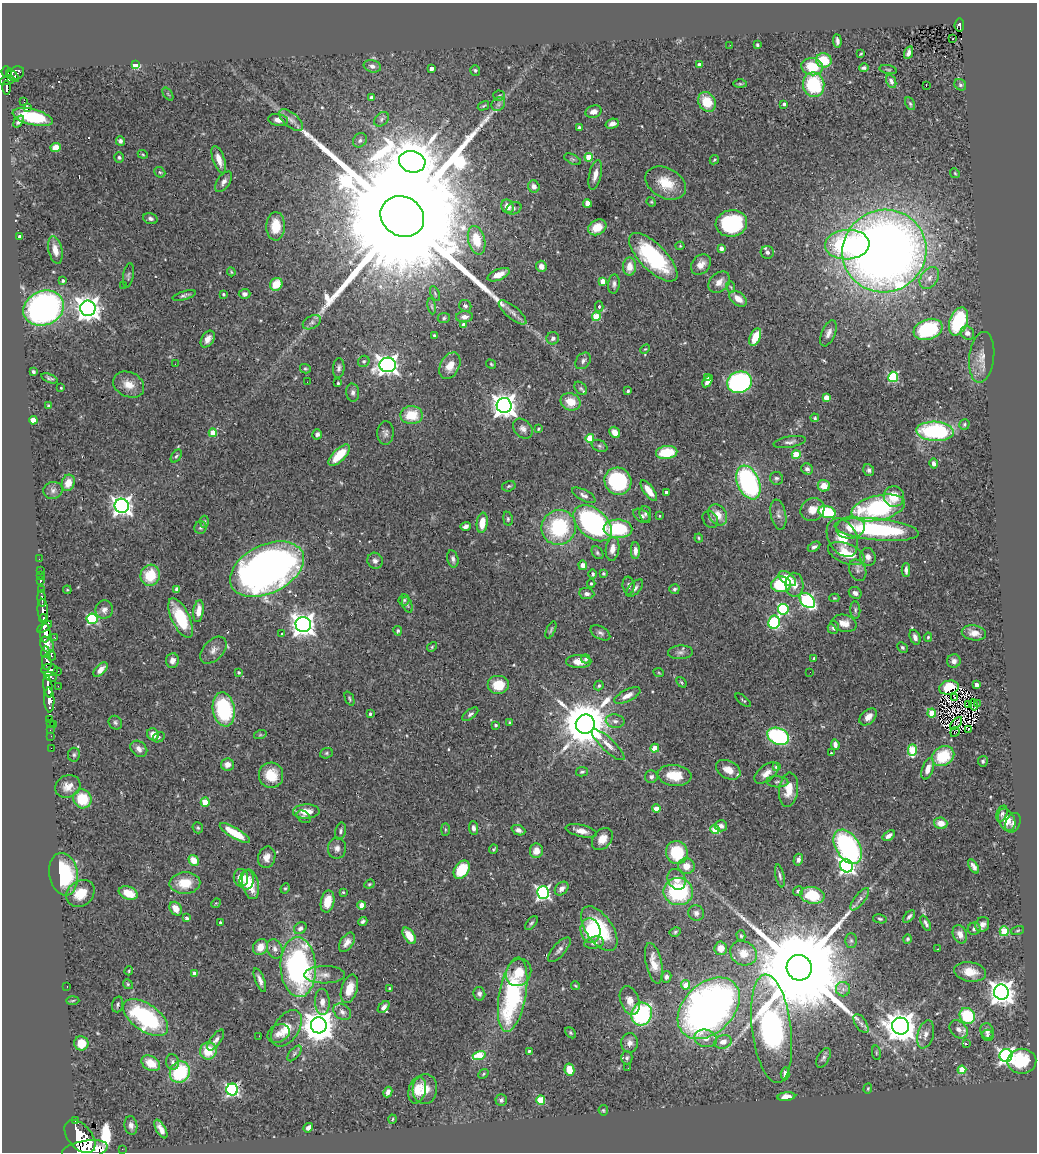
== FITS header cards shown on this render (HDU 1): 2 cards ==
NAXIS1  =                 1035
NAXIS2  =                 1150

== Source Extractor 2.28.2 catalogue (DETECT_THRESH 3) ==
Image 1035 x 1150 px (HDU 1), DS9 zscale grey, 1 PNG px = 1 image px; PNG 1039 x 1154 px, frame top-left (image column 1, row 1150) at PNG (2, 3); each listed source drawn as its Kron ellipse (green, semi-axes under 4 px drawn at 4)
Background 0.832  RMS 0.034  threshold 0.101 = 3 sigma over >= 5 px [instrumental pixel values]
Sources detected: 531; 3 with non-positive FLUX_AUTO (blend fragments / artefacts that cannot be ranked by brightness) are neither listed nor drawn; of the other 528, the 500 brightest by FLUX_AUTO listed and drawn (28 fainter detections omitted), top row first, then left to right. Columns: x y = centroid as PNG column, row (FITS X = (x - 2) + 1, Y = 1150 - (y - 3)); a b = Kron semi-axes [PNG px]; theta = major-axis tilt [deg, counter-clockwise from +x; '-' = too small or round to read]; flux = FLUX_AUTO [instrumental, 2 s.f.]
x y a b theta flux
959 25 6 4 82 130
953 39 3 2 - 4.5
837 41 7 3 -83 6.8
730 45 3 2 - 3.7
757 45 4 3 - 5.9
908 53 6 4 66 7.7
861 54 3 2 - 2.2
824 60 8 7 - 62
699 64 3 3 - 4.9
136 65 4 4 - 120
372 66 9 6 -15 7.9
812 67 11 8 -8 63
431 68 4 4 - 15
864 68 5 4 - 4.7
475 70 5 5 - 3.6
888 70 8 3 -11 2.7
7 72 6 5 - 490
16 73 9 6 23 400
12 76 8 4 -45 410
7 80 8 3 16 240
891 81 7 4 -65 8.1
740 84 7 3 0 2.8
814 85 12 10 -80 150
926 85 4 2 - 13
960 85 6 5 - 5.2
6 87 7 3 -87 190
168 94 7 4 -53 3.1
499 96 6 5 - 3.8
371 98 3 3 - 8.8
24 102 2 2 - 1000
707 102 10 8 -59 58
498 104 7 6 - 6.4
784 104 4 3 - 7.7
910 104 7 4 -62 3.9
483 106 6 3 30 2.7
27 107 3 3 - 11
594 112 8 6 18 14
33 117 20 8 -14 130
381 119 8 6 44 5.7
278 120 10 6 -9 15
291 120 14 7 -41 14
19 121 7 4 52 6.1
612 124 7 4 17 10
579 128 4 3 - 11
360 140 7 6 - 7
120 141 5 4 - 6.3
56 148 5 4 - 31
143 154 5 4 - 2.8
119 157 5 4 - 4.5
589 157 4 4 - 70
572 159 9 5 -26 5
219 160 14 5 -70 24
714 160 5 4 - 3.3
412 162 13 10 -14 12000
160 172 6 4 -41 3.3
955 173 5 4 - 2.7
595 175 15 6 76 18
224 182 12 6 55 10
666 183 21 15 -29 56
534 186 6 5 - 11
651 202 5 4 - 2.4
587 203 4 4 - 33
507 206 7 6 - 21
514 208 8 6 25 5.3
402 216 22 19 -31 210000
150 219 7 5 -16 6
731 223 16 13 9 250
276 226 14 9 88 48
597 227 9 7 29 38
20 237 3 3 - 8.1
477 240 14 8 -76 59
847 245 22 15 3 280
680 246 4 4 - 2.4
721 248 4 4 - 14
55 250 14 6 -77 22
884 251 42 41 - 3100
767 252 6 6 - 7
653 257 31 13 -45 230
701 264 11 8 51 20
541 266 5 5 - 14
630 267 9 6 89 27
231 272 4 3 - 2.3
128 275 12 5 80 5.2
499 275 12 5 23 24
929 278 12 8 53 18
63 281 4 4 - 5.7
603 281 4 4 - 27
719 282 12 9 43 18
276 284 7 6 - 48
614 284 10 5 84 7.6
124 286 2 2 - 2.1
731 287 6 3 -69 3.2
435 293 8 3 -64 2.7
223 294 3 3 - 3.8
245 294 6 5 - 7.8
184 295 12 4 16 6.3
738 299 10 6 -37 23
432 306 8 4 -81 3.6
465 306 6 5 - 6
599 306 5 4 - 3.1
44 308 21 17 23 760
88 308 8 7 - 2100
513 312 17 6 -40 14
464 317 8 5 4 12
596 317 4 4 - 74
444 318 6 5 - 3.8
312 322 10 6 28 7.4
958 322 14 9 70 180
464 325 4 4 - 20
928 329 15 10 19 190
828 333 14 7 67 14
967 333 7 6 - 13
434 336 3 3 - 6.2
755 337 9 5 67 47
553 338 6 6 - 7.3
208 339 9 6 57 17
645 349 5 3 - 2.4
982 357 25 12 83 31
364 361 6 5 - 4.5
583 361 9 6 53 7.7
175 364 2 2 - 2.9
491 364 5 4 - 2.9
388 365 8 7 - 1500
450 366 14 9 62 28
339 368 10 6 84 8
305 369 5 4 - 3.6
33 372 4 3 - 4.2
707 377 3 3 - 4.4
893 377 5 5 - 200
50 378 9 4 -21 4.9
708 381 7 4 55 12
307 382 2 2 - 2.5
739 382 12 10 23 390
338 383 3 3 - 3.6
129 384 16 12 -26 29
61 388 3 2 - 2.1
581 388 8 5 -47 4.7
628 391 3 3 - 3.8
353 393 9 6 -85 7.8
826 397 4 4 - 35
571 402 10 8 -23 38
49 406 4 3 - 4.2
504 406 7 7 - 2100
412 415 11 9 1 58
815 418 4 4 - 3.6
33 420 4 4 - 50
964 424 5 5 - 4
523 429 11 8 -46 11
538 429 3 3 - 3.4
935 431 19 9 -4 260
615 432 6 5 - 21
213 433 4 4 - 42
385 433 12 8 88 9.1
317 434 5 5 - 7.7
590 438 4 4 - 70
790 442 16 5 9 9.4
599 446 8 5 -27 4.8
667 452 11 6 6 79
339 455 14 6 45 58
796 455 4 4 - 87
176 456 7 4 55 4.5
934 463 5 4 - 7.4
807 469 6 5 - 6.5
869 470 6 5 - 6.5
776 478 6 6 - 5.2
618 481 14 13 - 220
748 482 18 11 -67 380
68 483 8 6 71 27
509 486 7 5 16 4.5
824 486 6 6 - 31
53 490 10 8 13 9.3
649 491 12 5 -54 27
666 492 3 3 - 7.4
584 495 13 5 -27 9.5
894 496 10 10 - 42
122 506 7 7 - 1300
878 508 27 12 13 290
812 510 12 11 - 25
827 512 9 6 -18 140
645 514 8 6 -85 5.2
718 515 11 8 -58 30
778 515 15 7 -79 12
642 516 9 6 -32 6.7
660 516 3 3 - 2.5
508 519 7 4 -81 3.9
710 519 9 7 -55 5.9
204 522 6 4 -88 3.3
482 523 10 5 82 31
593 523 22 14 -41 430
466 526 5 4 - 9.9
559 527 17 17 - 180
200 528 6 6 - 4.7
850 528 14 11 7 31
618 529 14 9 -2 140
877 529 42 11 -6 280
699 538 4 4 - 2.6
842 538 20 14 -62 52
814 547 7 4 31 6.8
612 549 12 6 83 18
635 551 8 4 -90 12
597 553 7 5 -52 4.1
846 554 19 9 -21 60
868 557 9 7 -73 12
39 559 2 2 - 6
453 559 9 5 -76 7.2
375 561 8 7 - 9.1
583 565 5 4 - 13
267 569 39 24 26 1400
858 570 11 8 -65 9.7
906 570 6 3 -89 8.2
40 571 2 2 - 11
603 573 4 4 - 3.4
593 574 5 4 - 4.3
150 575 10 9 - 73
40 576 2 2 - 9
787 579 10 6 -37 42
40 581 4 3 - 69
591 583 4 3 - 3.6
781 584 10 8 2 130
795 585 12 9 -87 24
629 586 9 6 -83 7.6
635 588 11 5 48 9
177 589 4 4 - 12
674 589 5 5 - 4.8
42 590 4 3 - 150
67 590 4 4 - 2.5
855 593 7 5 -33 8.1
587 594 7 5 -7 7.1
834 598 5 4 - 2.5
42 599 8 3 -84 290
404 600 5 5 - 3.9
807 601 9 6 -47 370
407 605 8 5 -69 4.8
783 609 5 5 - 250
43 610 11 5 -86 1600
104 610 9 8 - 12
855 610 9 5 -86 5.4
198 611 11 5 82 28
181 618 21 9 -64 110
43 619 4 3 - 530
92 619 5 5 - 260
774 622 6 5 - 200
844 623 12 8 -13 22
303 624 7 7 - 2000
45 627 8 3 34 1100
833 628 6 5 - 6.5
551 630 9 3 65 3.9
398 631 5 4 - 3.3
45 633 9 5 87 2400
282 633 3 3 - 4.4
600 633 11 6 -29 7.6
974 633 12 7 -11 19
915 637 8 5 -69 11
928 637 4 4 - 3.1
55 638 3 2 - 14
47 645 8 6 -60 1700
432 647 5 4 - 2.8
902 647 5 4 - 4.6
213 650 16 10 47 16
45 652 6 4 87 580
680 652 12 7 3 8.7
51 656 5 4 - 210
814 658 4 4 - 2.6
586 659 5 4 - 5
172 660 7 6 - 13
954 661 7 6 - 11
47 662 7 5 -86 710
579 662 12 6 -1 23
49 670 8 6 4 810
101 670 9 5 48 17
58 671 2 2 - 8.2
239 672 3 3 - 2.9
810 672 2 2 - 3.8
659 673 5 3 - 2
50 677 7 3 -30 370
681 682 6 4 -49 2.7
498 685 11 9 0 49
976 685 4 3 - 11
58 686 2 2 - 11
599 686 5 4 - 4.8
48 687 11 4 -81 1600
949 688 10 7 12 59
627 696 14 6 27 17
954 697 3 2 - 2.3
349 699 7 4 -67 3.5
49 700 12 5 -87 1900
743 700 9 3 -40 3.3
977 703 3 2 - 2.1
968 705 3 2 - 3.1
974 705 6 3 -78 2.6
224 709 17 11 -80 210
932 713 4 4 - 59
370 714 4 3 - 3.7
470 714 9 4 37 5.9
868 717 10 6 44 18
49 719 3 2 - 26
615 721 9 6 -9 9.1
510 722 3 3 - 4.3
115 723 7 6 - 5.6
956 723 7 2 48 2.4
50 724 3 3 - 36
585 724 9 9 - 12000
54 725 3 2 - 72
495 725 3 3 - 3.6
50 730 2 2 - 15
968 730 3 2 - 4.2
955 732 5 2 - 3.4
153 734 6 5 - 21
260 735 6 4 18 2.9
51 736 2 2 - 12
778 736 11 8 -23 310
159 737 6 5 - 4.4
608 745 21 6 -43 19
835 745 5 4 - 11
51 748 2 2 - 13
655 748 4 4 - 52
139 749 9 7 -42 12
912 750 6 4 88 110
326 753 6 5 - 3.4
831 753 3 3 - 2.9
74 755 7 6 - 4.9
943 756 12 9 31 88
983 761 5 5 - 3.7
227 764 6 6 - 14
777 767 4 4 - 19
928 769 11 5 71 19
728 770 13 9 -28 24
582 772 6 4 12 3.9
766 773 14 7 38 19
271 775 13 12 - 54
674 775 17 10 -6 60
651 777 6 6 - 7.2
777 782 11 5 -3 7.1
68 786 13 11 26 22
788 790 17 9 83 37
82 799 10 9 - 80
205 802 4 4 - 59
656 809 4 4 - 43
306 811 13 7 2 34
1002 814 8 5 69 6.4
304 817 8 5 -35 4.5
1007 820 12 8 -67 34
941 823 7 5 -15 24
1013 823 10 7 66 7.4
721 826 6 5 - 9.2
198 828 6 5 - 3.7
473 828 6 4 -87 7.6
445 830 6 3 90 2.6
518 830 7 5 -23 9.3
715 830 4 4 - 67
341 831 8 5 77 5.7
581 831 16 6 -13 17
235 833 17 5 -31 60
889 836 7 4 34 10
602 839 12 9 51 24
848 847 19 11 -58 430
337 848 10 9 - 12
494 849 4 2 - 2.8
536 851 7 6 - 23
677 853 12 10 -64 110
267 857 11 8 74 19
798 860 6 4 75 9.2
194 861 6 5 - 32
686 866 8 8 - 30
846 866 7 6 - 660
974 866 8 4 -57 8.8
462 870 10 7 54 95
63 874 21 14 -81 190
780 876 12 4 -77 5.6
241 878 9 7 -82 33
677 879 10 8 -64 20
247 880 10 7 83 28
185 883 15 10 3 56
250 884 15 8 -77 45
369 884 5 4 - 3.1
285 888 5 4 - 2.7
562 889 8 5 45 12
678 891 15 13 -9 220
798 891 5 4 - 5.5
343 892 3 3 - 2.4
543 892 6 6 - 560
80 893 15 12 37 51
128 893 10 6 -19 43
812 895 12 8 -11 89
860 899 14 5 52 9.4
328 901 11 6 78 42
216 903 5 4 - 2.4
362 905 4 4 - 29
176 909 7 5 -56 26
696 913 8 7 - 9.2
909 916 7 3 50 5.2
187 918 3 3 - 6.2
880 919 7 4 -11 3.7
363 921 5 3 - 5.1
220 922 3 3 - 3
531 923 8 4 52 4.5
926 923 8 4 -63 6.3
982 925 8 6 63 10
300 928 7 5 41 8.3
599 929 25 13 -55 140
974 929 6 6 - 5.8
1018 930 6 3 19 2.9
590 931 12 10 -79 67
1004 931 5 4 - 100
675 932 6 4 29 3.5
960 934 9 7 -67 17
409 936 9 5 -56 40
741 936 5 4 - 3.5
907 939 5 4 - 3.9
851 940 7 6 - 4.6
347 942 11 6 55 15
594 943 10 6 11 8.4
260 947 8 7 - 29
721 948 7 6 - 21
275 949 10 7 -69 12
938 949 3 2 - 2.3
559 950 15 6 49 10
743 953 14 12 -28 33
654 963 21 8 -77 32
298 967 30 17 -87 540
799 968 13 12 - 85000
129 971 4 4 - 2.4
518 972 14 12 58 42
970 972 16 9 -10 34
195 974 4 4 - 19
324 975 20 8 0 19
666 977 6 5 - 8.3
260 980 12 4 -69 11
128 984 5 4 - 3.2
686 985 5 4 - 38
576 986 4 2 - 2.2
67 987 2 2 - 4
389 988 4 3 - 2.1
349 989 14 8 73 33
843 989 7 7 - 9.5
1001 992 7 7 - 2300
479 994 7 6 - 8.1
513 995 38 13 80 360
73 1001 6 3 2 2.6
630 1001 15 9 -70 21
322 1002 13 7 -89 16
118 1004 8 5 74 4.6
384 1007 7 4 46 8.3
709 1008 36 25 44 1400
342 1012 9 7 -39 10
642 1014 11 10 - 290
967 1016 8 7 - 130
146 1018 26 13 -35 270
861 1024 11 5 -57 9
319 1025 8 8 - 4500
901 1026 8 8 - 3800
287 1028 20 12 56 42
772 1029 54 19 -83 790
959 1029 10 8 -45 14
987 1031 8 6 -69 10
279 1033 11 8 26 15
570 1033 6 4 -43 3.5
926 1034 14 8 75 16
988 1035 6 5 - 4.6
259 1036 2 2 - 3.7
706 1038 11 8 -12 18
216 1040 12 5 54 9.1
723 1042 9 6 18 17
81 1043 7 7 - 42
630 1043 10 8 88 14
967 1044 3 3 - 25
208 1051 9 8 - 53
529 1051 4 4 - 3.8
294 1053 9 5 49 4.6
876 1053 7 3 -82 2.7
479 1055 6 4 15 84
1006 1055 6 6 - 800
627 1058 6 5 - 5.1
823 1058 11 5 61 6.5
1022 1061 14 12 1 97
172 1062 8 6 -79 6.7
151 1063 10 7 -30 35
628 1068 2 2 - 2.6
569 1070 6 5 - 31
962 1070 4 4 - 69
180 1072 11 10 - 150
483 1074 5 4 - 2.8
785 1074 6 4 85 12
425 1089 15 12 85 34
868 1089 5 4 - 2.5
232 1090 6 6 - 460
417 1090 13 8 76 29
388 1092 5 3 - 8.1
786 1097 9 4 6 17
501 1100 6 5 - 5.6
541 1100 4 4 - 92
603 1110 5 4 - 2.9
393 1119 4 3 - 2
75 1120 3 3 - 160
131 1125 9 6 -81 8.9
308 1128 5 4 - 11
161 1129 10 4 -60 13
80 1137 19 11 -49 7400
122 1149 2 2 - 9.9
85 1150 23 9 9 6500
At the frame edge (FLAGS 8, measured only in part): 1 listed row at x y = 85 1150
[28 fainter detections neither listed nor drawn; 3 non-positive-flux detections neither listed nor drawn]